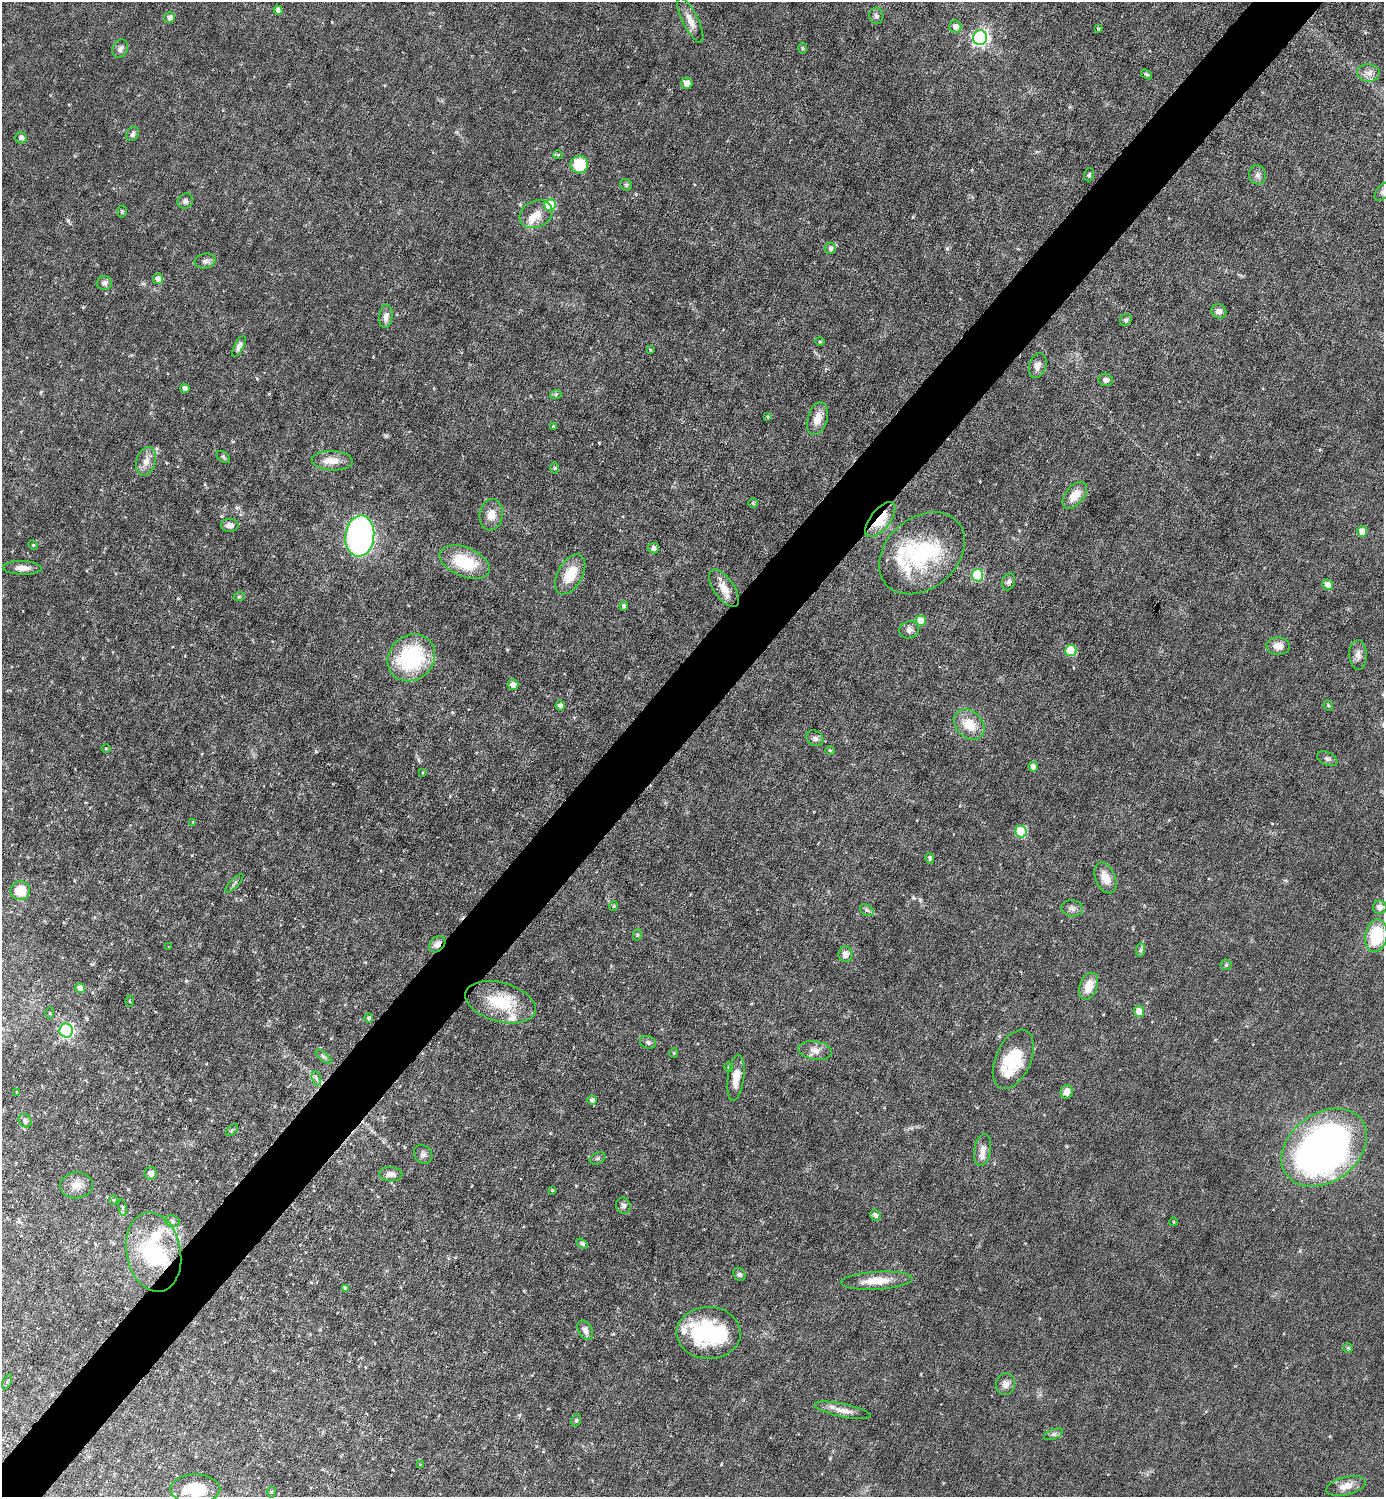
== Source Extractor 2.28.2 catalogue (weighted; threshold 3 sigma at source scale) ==
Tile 10 of 4 x 4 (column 2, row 3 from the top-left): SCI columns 1681-3062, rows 1496-2990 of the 5980 x 5979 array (HDU 1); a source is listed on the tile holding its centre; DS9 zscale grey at full resolution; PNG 1386 x 1499 px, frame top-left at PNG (2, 2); each listed source drawn as its Kron ellipse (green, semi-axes under 4 px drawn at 4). Shown black and unused: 5% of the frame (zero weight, under 3 of 6 exposures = <1% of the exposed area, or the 3 px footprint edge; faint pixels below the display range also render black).
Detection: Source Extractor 2.28.2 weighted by HDU 2 'WHT'; one run over the whole footprint, this tile lists its part. Background 0.0451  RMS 0.005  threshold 0.0203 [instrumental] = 3 sigma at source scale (4.09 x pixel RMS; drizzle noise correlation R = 1.36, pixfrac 0.8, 0.05/0.05 arcsec/px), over >= 5 px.
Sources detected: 160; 2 inside a brighter object's white glare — neither listed nor drawn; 9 inside a brighter listed object's ellipse — not listed separately; the other 149 listed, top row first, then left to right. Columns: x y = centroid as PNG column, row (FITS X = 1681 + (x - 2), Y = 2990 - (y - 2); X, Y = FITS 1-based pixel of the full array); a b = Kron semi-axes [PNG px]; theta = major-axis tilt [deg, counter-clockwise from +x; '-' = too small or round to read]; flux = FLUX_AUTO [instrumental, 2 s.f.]
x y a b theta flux
278 10 4 4 - 2.2
876 16 8 7 - 1.4
169 17 5 5 - 2.1
690 20 24 7 -63 4.8
955 27 6 6 - 3
1098 29 3 2 - 0.55
980 38 7 7 - 150
803 48 6 4 90 0.46
120 49 9 7 64 1.9
1368 73 11 8 -2 3
1147 74 6 4 -39 0.77
687 83 6 5 - 3.5
132 134 8 5 53 1.2
21 138 6 5 - 1.7
558 155 5 4 - 0.5
579 165 9 8 - 15
1089 175 7 5 75 0.84
1258 175 9 8 - 1.9
626 185 6 5 - 0.8
1383 192 10 6 53 1.7
185 201 8 7 - 1.3
550 205 6 5 - 22
122 211 6 5 - 0.74
536 214 17 13 26 5.6
830 248 6 5 - 1.7
205 261 10 7 11 1.7
158 279 5 5 - 3.2
104 283 8 7 - 1.5
1219 311 8 7 - 2
386 316 11 6 84 2.6
1126 320 6 5 - 1
820 341 5 3 - 0.45
239 346 11 4 63 1.7
650 350 3 3 - 0.45
1038 366 13 8 73 2.9
1106 380 7 6 - 1.8
185 388 5 4 - 2.7
556 394 6 4 18 0.61
768 417 4 3 - 0.48
817 419 17 10 73 5.4
553 426 3 3 - 0.66
223 457 8 5 -38 0.73
146 461 15 9 73 4.1
332 461 20 9 -2 5.1
554 468 6 4 -89 0.59
1075 495 16 9 50 6.2
753 503 5 5 - 0.57
491 515 16 11 82 5.2
880 519 21 10 52 14
230 525 9 6 0 2.4
1362 532 5 5 - 5.3
360 536 21 14 84 200
33 545 5 4 - 0.51
653 548 5 5 - 1.6
922 553 48 35 41 46
465 562 27 14 -23 20
22 568 19 6 -1 3.3
570 574 22 12 61 11
978 575 6 6 - 34
1008 582 8 6 70 1.4
1328 585 5 5 - 4.2
724 588 22 10 -55 5.4
239 597 6 3 20 0.52
624 606 4 4 - 1.1
921 621 5 5 - 8.8
909 630 10 8 24 2
1278 646 11 9 -3 3.9
1071 651 6 5 - 21
1358 655 15 9 -88 2.8
411 658 25 22 44 42
513 685 5 5 - 3.3
560 706 5 4 - 1.5
1328 706 5 5 - 0.75
969 725 17 13 -47 9.9
815 738 9 7 -38 1.7
106 749 5 3 - 0.42
830 751 5 4 - 0.56
1327 759 11 6 -25 1.3
1033 767 5 4 - 3.5
423 772 4 3 - 0.42
193 822 4 4 - 0.38
1021 832 6 5 - 24
930 858 5 4 - 0.98
1105 878 16 9 -66 5.6
234 883 12 3 45 0.87
20 891 10 9 - 10
614 906 4 4 - 0.51
1380 907 7 7 - 2.2
1072 908 11 8 -9 1.8
867 910 7 5 -31 1
637 935 6 3 73 0.52
1376 936 16 11 79 23
437 944 9 6 43 2.7
169 947 4 2 - 0.27
1140 950 7 4 87 0.83
845 954 7 7 - 3.1
1226 965 5 5 - 0.68
1089 986 14 9 71 6.6
80 988 5 4 - 4
130 1001 5 3 - 0.44
501 1002 36 19 -16 20
1139 1011 5 5 - 6.6
49 1013 5 3 - 0.45
369 1018 5 4 - 0.99
66 1030 7 7 - 98
648 1042 8 6 -21 1.1
815 1051 17 9 -9 3.4
674 1053 5 4 - 0.58
323 1056 9 4 -39 1
1013 1059 31 17 67 22
729 1067 5 4 - 0.53
316 1078 7 4 -71 1.2
736 1078 23 8 82 7.2
17 1092 3 2 - 0.32
1067 1092 7 6 - 3.7
592 1100 5 4 - 1.7
25 1121 7 6 - 1.6
232 1130 7 4 46 0.71
1324 1148 47 34 36 220
983 1150 16 8 80 3.3
423 1154 10 8 -49 1.6
598 1158 8 5 28 1.1
151 1173 6 6 - 2.1
391 1174 11 7 -3 2.6
77 1185 16 13 6 4.3
552 1190 4 3 - 0.51
113 1200 5 4 - 0.48
623 1206 8 7 - 1.6
122 1208 8 4 -81 0.7
875 1215 6 5 - 1.5
172 1221 8 6 -16 1.2
1173 1222 4 3 - 0.42
582 1243 6 4 -33 0.86
154 1252 40 27 -79 54
739 1274 7 5 -43 1
877 1281 36 9 3 8.6
345 1289 4 4 - 1.6
585 1330 10 7 -63 2.3
708 1333 32 26 -1 40
1348 1348 5 5 - 0.57
7 1382 8 3 65 0.64
1006 1384 11 9 70 2.8
843 1410 29 6 -12 4.3
576 1420 6 4 69 0.64
1054 1434 10 5 21 1.3
420 1465 4 3 - 0.36
1346 1486 20 9 14 4.9
195 1489 25 15 0 15
271 1492 5 3 - 0.48
Overlapping masked pixels (flux is a lower limit): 3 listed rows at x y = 880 519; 437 944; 154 1252
Isophote crosses this tile's border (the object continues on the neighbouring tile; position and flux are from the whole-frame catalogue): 1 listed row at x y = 1383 192
Unlisted compact peaks at least as high as the median listed source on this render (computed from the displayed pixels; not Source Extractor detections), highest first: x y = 68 221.